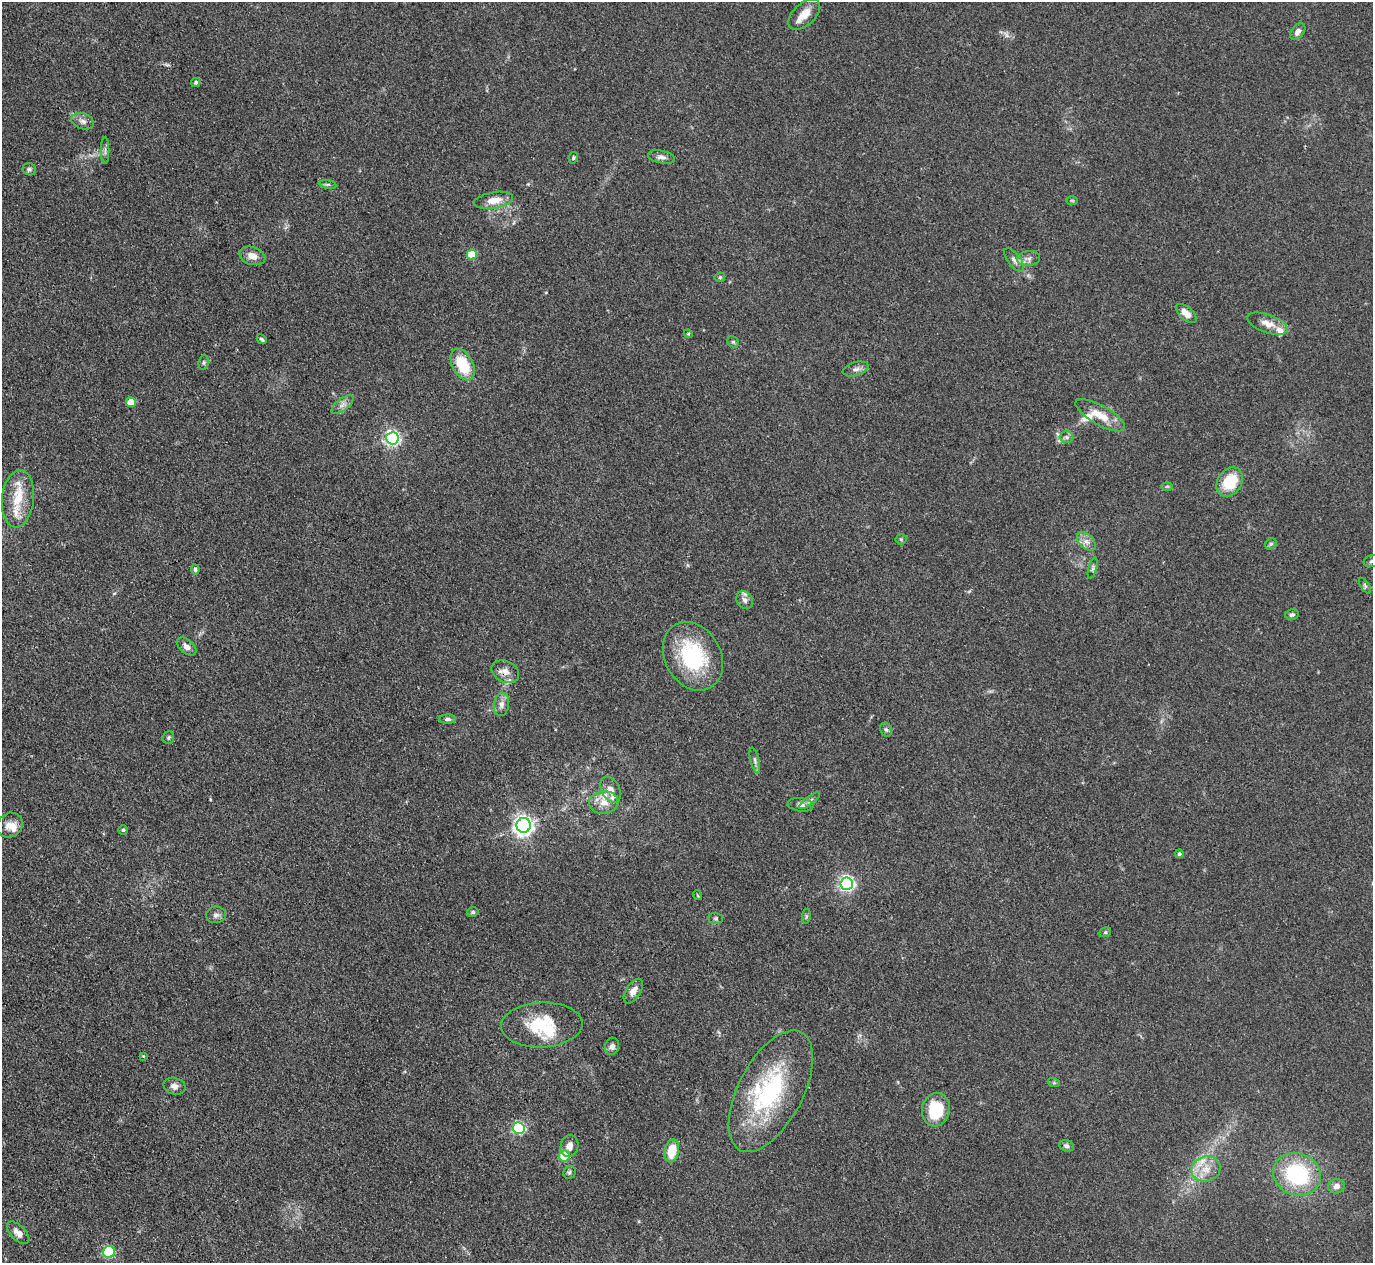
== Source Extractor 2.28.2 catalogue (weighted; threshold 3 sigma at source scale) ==
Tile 7 of 4 x 4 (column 3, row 2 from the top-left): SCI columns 2745-4115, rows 2802-4062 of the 5489 x 5476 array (HDU 1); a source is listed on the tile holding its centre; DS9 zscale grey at full resolution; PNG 1375 x 1265 px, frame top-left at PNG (2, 2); each listed source drawn as its Kron ellipse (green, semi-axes under 4 px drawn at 4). Shown black and unused: <1% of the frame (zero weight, under 3 of 4 exposures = <1% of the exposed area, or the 3 px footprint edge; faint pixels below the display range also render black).
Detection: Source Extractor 2.28.2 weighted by HDU 2 'WHT'; one run over the whole footprint, this tile lists its part. Background 0.114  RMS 0.0067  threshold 0.03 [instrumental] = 3 sigma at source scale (4.5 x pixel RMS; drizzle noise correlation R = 1.50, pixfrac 1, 0.05/0.05 arcsec/px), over >= 5 px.
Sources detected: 95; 1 inside a brighter object's white glare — neither listed nor drawn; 11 inside a brighter listed object's ellipse — not listed separately; the other 83 listed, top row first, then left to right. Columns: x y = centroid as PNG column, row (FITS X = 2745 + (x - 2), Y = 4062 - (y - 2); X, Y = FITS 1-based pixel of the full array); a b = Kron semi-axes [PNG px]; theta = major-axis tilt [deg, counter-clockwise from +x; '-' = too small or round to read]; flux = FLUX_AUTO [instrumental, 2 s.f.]
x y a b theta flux
804 14 19 11 43 8.4
1298 31 9 6 53 3.1
196 82 5 4 - 1.4
83 121 12 7 -17 3.3
105 150 13 2 90 1.5
661 157 14 6 -11 3.1
573 158 6 4 76 0.99
29 169 7 6 - 1.4
328 184 8 4 -8 1.2
494 200 20 8 9 8.2
1072 200 6 4 -1 0.75
472 254 5 5 - 22
252 256 13 9 -17 6.3
1029 258 12 7 6 3.3
1014 260 14 6 -52 3
720 277 5 5 - 0.9
1186 313 12 6 -41 6.2
1268 324 21 9 -19 7.2
688 334 4 4 - 0.82
262 339 5 3 - 1.1
733 342 6 5 - 1.1
204 362 7 5 84 1.2
463 364 17 10 -62 25
856 369 13 6 16 3.1
131 402 5 5 - 12
342 405 13 6 37 3.4
1100 415 28 9 -29 12
1067 437 7 6 - 1.9
392 438 6 6 - 180
1230 482 16 12 57 24
1167 486 6 4 0 0.88
18 499 29 16 84 19
901 539 5 5 - 0.96
1086 541 11 7 -44 3.9
1271 544 6 5 - 1.2
1372 561 8 6 16 1.6
1093 568 11 3 75 1.5
195 569 5 4 - 1.4
1365 586 9 3 -57 1.1
745 600 9 7 -57 3.3
1292 615 7 5 11 1.6
187 647 11 6 -39 3.8
693 656 36 28 -61 58
505 672 14 10 -26 5.5
501 704 12 7 80 3.8
447 719 8 4 0 1.8
886 730 7 5 -67 1.5
168 737 6 5 - 1.1
755 760 13 4 -76 2.1
610 790 14 9 -62 5.1
810 800 13 4 38 2.1
604 803 14 11 4 8.1
801 805 13 6 -7 3.3
10 825 13 11 40 6.6
524 825 7 7 - 370
123 830 5 5 - 0.99
1179 854 4 4 - 1.2
847 884 6 6 - 190
697 895 5 3 - 0.55
473 912 6 4 14 1.1
216 915 10 8 9 2.8
806 916 8 4 82 1.1
716 918 7 5 -1 1.4
1105 932 6 4 20 0.95
633 991 14 7 57 5
542 1025 41 22 3 30
612 1046 8 7 - 2.7
143 1056 4 4 - 0.54
1054 1083 6 4 -18 0.94
174 1086 11 8 -16 3.3
771 1091 66 32 62 87
936 1110 17 14 82 28
519 1128 6 6 - 95
569 1146 11 9 79 4.4
1066 1146 7 6 - 2.1
672 1151 11 7 78 17
564 1156 5 5 - 18
1206 1169 14 12 17 10
570 1172 7 6 - 1.4
1297 1174 24 21 -21 59
1337 1186 8 7 - 3.9
18 1233 14 7 -46 4.6
109 1252 6 6 - 53
Overlapping masked pixels (flux is a lower limit): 1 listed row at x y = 505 672
Isophote crosses this tile's border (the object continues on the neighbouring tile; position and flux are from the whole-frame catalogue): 1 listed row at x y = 1372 561